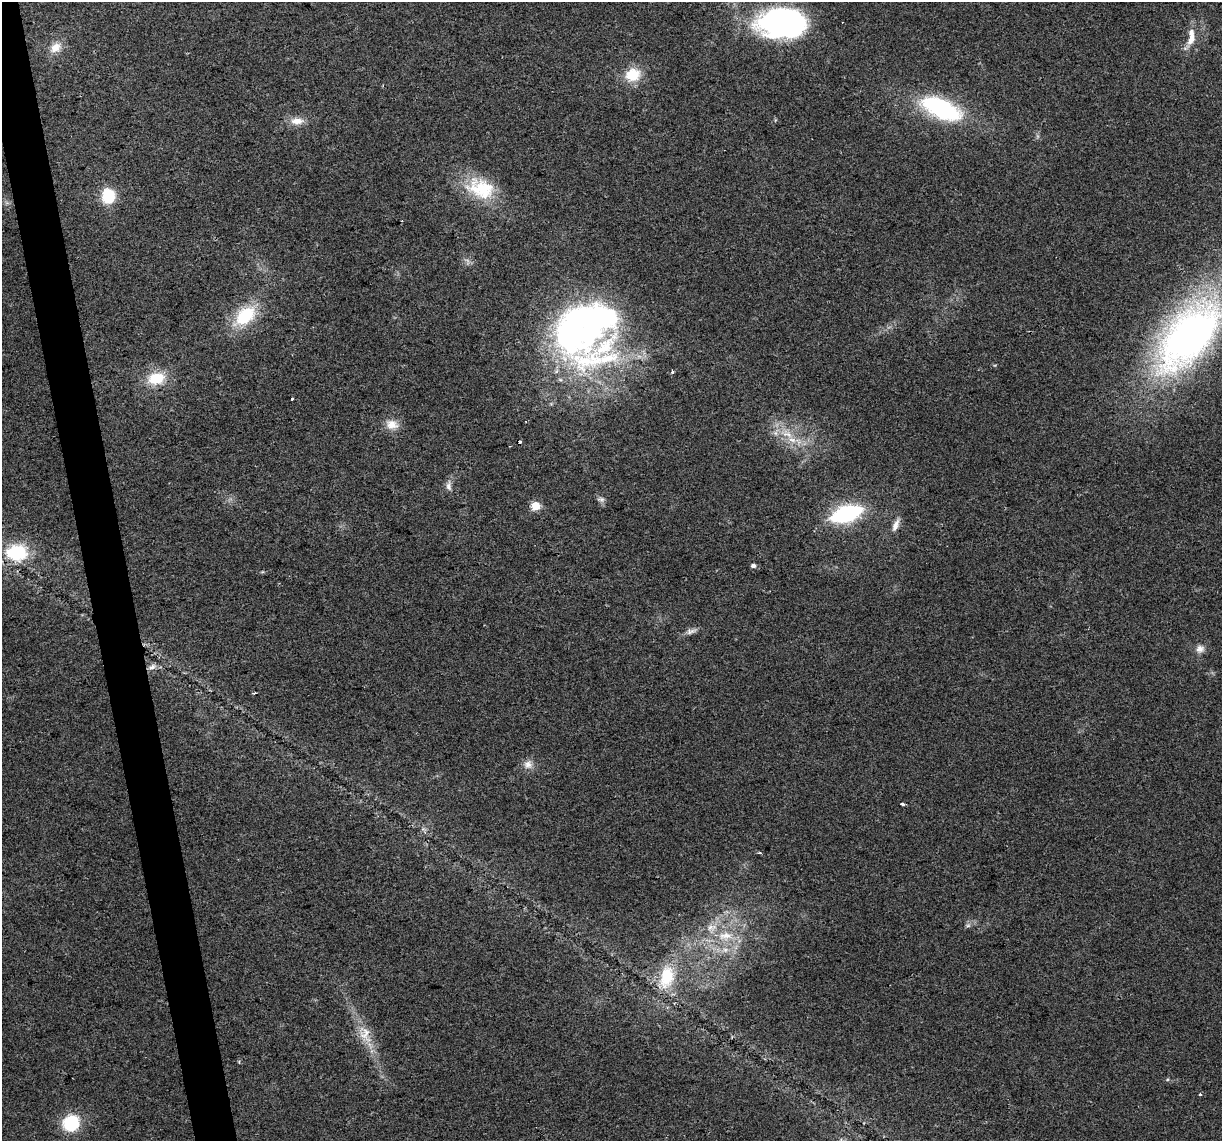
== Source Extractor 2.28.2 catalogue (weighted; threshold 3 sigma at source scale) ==
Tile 11 of 4 x 4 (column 3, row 3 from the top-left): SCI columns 2443-3662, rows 1214-2352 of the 4883 x 4659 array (HDU 1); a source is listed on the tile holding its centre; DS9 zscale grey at full resolution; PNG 1224 x 1143 px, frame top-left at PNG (2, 2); no overlay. Shown black and unused: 3% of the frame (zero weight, under 2 of 3 exposures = <1% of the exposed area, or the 3 px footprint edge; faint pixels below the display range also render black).
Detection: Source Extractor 2.28.2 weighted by HDU 2 'WHT'; one run over the whole footprint, this tile lists its part. Background 0.0499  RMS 0.0068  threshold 0.0307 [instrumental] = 3 sigma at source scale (4.5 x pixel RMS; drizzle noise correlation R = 1.50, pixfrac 1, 0.0396/0.0396 arcsec/px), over >= 5 px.
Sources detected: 46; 3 inside a brighter object's white glare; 2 cosmic-ray / hot-pixel residue — not listed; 4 inside a brighter listed object's ellipse — not listed separately; the other 37 listed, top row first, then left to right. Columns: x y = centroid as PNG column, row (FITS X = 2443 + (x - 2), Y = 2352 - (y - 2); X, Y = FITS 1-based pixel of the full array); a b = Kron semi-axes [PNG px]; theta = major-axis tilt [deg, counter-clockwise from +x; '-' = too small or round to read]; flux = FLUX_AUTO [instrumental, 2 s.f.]
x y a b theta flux
781 21 57 26 0 140
1192 38 17 9 63 7.4
56 47 16 12 39 8.3
633 75 15 13 17 20
941 109 39 17 -24 90
297 121 19 10 1 7.5
481 189 39 26 -20 37
108 196 12 10 -90 32
245 316 30 18 40 33
585 320 76 35 16 220
1188 337 100 49 51 290
594 359 98 58 9 160
156 378 22 15 15 20
292 399 3 3 - 3
392 425 17 13 -11 8.3
787 434 19 9 -23 11
449 486 14 7 -87 3.5
601 499 10 6 -8 2.2
536 506 5 5 - 30
846 514 26 12 17 81
895 525 17 7 67 5.3
17 552 20 16 -3 41
753 565 6 5 - 2
691 631 15 7 13 3.4
1200 649 11 10 - 4.3
152 667 12 7 26 3.7
254 693 3 2 - 1.5
528 764 12 12 - 5.5
902 803 3 3 - 5.3
759 853 4 2 - 1.9
968 925 6 6 - 1.6
725 936 23 13 2 18
725 950 7 7 - 2.7
667 977 31 18 78 28
365 1035 25 16 -68 15
1200 1094 3 3 - 1.6
71 1123 14 13 - 37
Isophote crosses this tile's border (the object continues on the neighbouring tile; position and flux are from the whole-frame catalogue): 1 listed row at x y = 1188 337